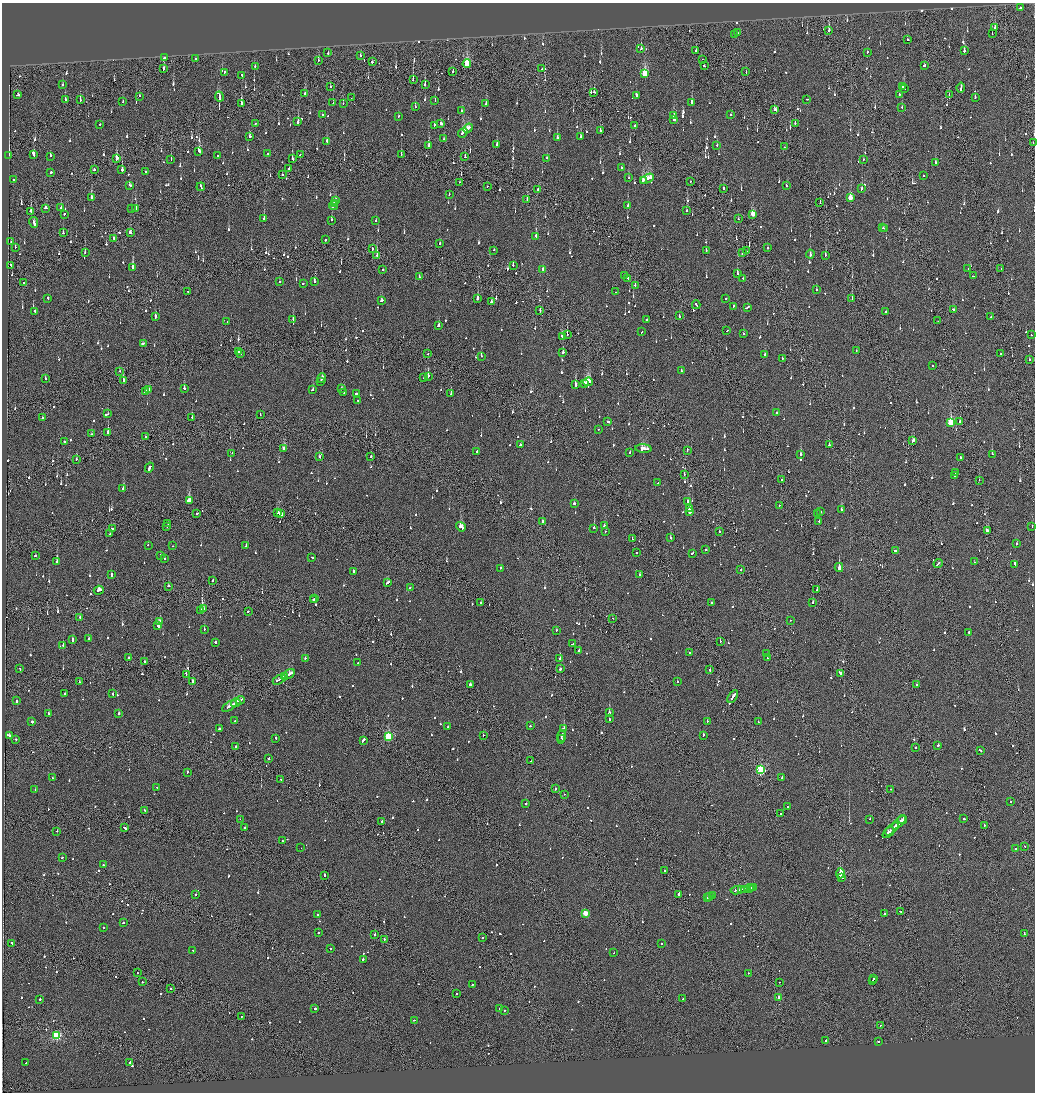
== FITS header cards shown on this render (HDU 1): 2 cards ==
NAXIS1  =                 2065
NAXIS2  =                 2180

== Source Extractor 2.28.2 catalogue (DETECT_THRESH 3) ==
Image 2065 x 2180 px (HDU 1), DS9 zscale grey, zoomed out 1/2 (1 PNG px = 2 x 2 image px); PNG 1037 x 1094 px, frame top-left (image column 1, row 2179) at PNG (2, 3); each listed source drawn as its Kron ellipse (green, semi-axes under 4 px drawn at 4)
Background -0.126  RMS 0.067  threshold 0.201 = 3 sigma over >= 5 px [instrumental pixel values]
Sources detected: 1411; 63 cannot appear on this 1/2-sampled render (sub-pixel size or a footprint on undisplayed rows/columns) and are neither listed nor drawn; of the other 1348, the 500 brightest by FLUX_AUTO listed and drawn (848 fainter detections omitted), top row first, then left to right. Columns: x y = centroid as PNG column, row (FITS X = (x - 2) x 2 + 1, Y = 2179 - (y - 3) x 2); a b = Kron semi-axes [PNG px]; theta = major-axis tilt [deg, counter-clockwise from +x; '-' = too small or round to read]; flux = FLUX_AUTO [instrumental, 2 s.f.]
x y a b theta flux
1020 8 2 2 - 160
994 28 3 2 - 120
829 30 4 2 - 210
737 33 2 2 - 93
734 34 2 2 - 100
992 34 2 2 - 110
908 39 2 2 - 410
641 49 2 2 - 670
696 50 3 1 - 98
964 51 3 2 - 500
867 52 2 2 - 110
328 53 2 2 - 210
361 56 2 2 - 130
164 58 2 2 - 530
195 59 2 2 - 130
702 59 2 1 - 100
318 60 2 2 - 93
372 62 2 2 - 280
467 64 4 3 - 820
924 65 2 2 - 96
255 66 2 2 - 110
704 66 2 2 - 94
164 68 4 2 - 120
542 69 2 2 - 220
453 71 2 2 - 110
224 72 2 2 - 94
746 72 2 2 - 95
645 74 4 3 - 890
242 75 2 2 - 120
413 79 3 2 - 570
425 84 4 2 - 120
63 85 2 2 - 180
330 87 2 2 - 97
902 87 2 2 - 100
961 87 5 2 - 270
904 88 3 2 - 220
594 92 3 2 - 150
305 93 2 2 - 1000
899 94 2 2 - 110
18 95 3 2 - 190
636 95 4 2 - 230
949 95 2 1 - 120
139 96 2 2 - 100
219 97 5 2 - 340
975 97 2 2 - 160
351 98 2 1 - 110
807 99 2 1 - 97
65 100 2 2 - 300
80 100 2 1 - 390
435 100 2 2 - 110
123 101 2 2 - 100
692 102 3 2 - 190
333 103 2 2 - 120
343 103 2 2 - 99
241 104 3 2 - 420
486 104 2 2 - 400
415 107 2 2 - 180
902 107 2 2 - 130
461 110 2 2 - 100
775 110 4 2 - 310
322 114 2 2 - 140
731 115 2 2 - 100
399 116 2 2 - 120
674 116 3 2 - 140
674 119 3 2 - 670
298 121 4 2 - 260
100 124 2 2 - 190
255 124 2 2 - 99
441 124 3 2 - 550
795 124 2 2 - 220
434 125 2 2 - 130
634 125 2 1 - 120
468 128 5 2 - 210
600 131 2 2 - 290
463 133 5 2 - 850
580 136 2 2 - 330
250 137 3 2 - 110
557 138 2 2 - 650
444 139 3 2 - 110
327 141 3 2 - 140
1033 143 2 1 - 200
497 144 3 2 - 220
717 145 2 2 - 94
429 146 4 2 - 180
785 147 2 1 - 100
199 151 3 2 - 550
268 153 2 2 - 100
33 154 3 2 - 390
401 154 2 1 - 100
9 155 3 1 - 120
300 155 2 1 - 89
50 156 2 2 - 400
218 156 2 2 - 430
465 157 2 2 - 130
117 158 3 1 - 15000
546 158 2 2 - 97
171 159 2 1 - 200
292 159 3 2 - 190
863 159 2 1 - 89
935 162 2 2 - 110
289 168 3 2 - 150
621 168 2 2 - 230
94 170 2 1 - 500
122 170 2 1 - 1800
51 172 2 2 - 220
145 172 2 2 - 390
282 174 2 1 - 100
923 176 2 1 - 210
629 178 2 2 - 140
647 179 7 3 25 720
13 180 2 2 - 120
643 180 3 2 - 270
690 181 2 1 - 100
459 182 2 1 - 130
130 185 3 2 - 190
786 185 3 2 - 110
487 186 2 1 - 210
201 187 4 2 - 210
723 188 3 2 - 170
537 189 2 2 - 310
862 189 3 2 - 150
449 194 2 2 - 100
91 198 2 2 - 1200
850 198 3 2 - 260
527 200 2 1 - 110
336 201 3 2 - 160
335 203 2 1 - 200
820 203 3 2 - 95
333 205 4 2 - 380
628 205 2 2 - 120
61 207 2 2 - 110
46 208 3 2 - 130
136 208 3 2 - 600
132 209 2 1 - 160
686 211 2 2 - 200
31 212 3 2 - 330
64 214 2 2 - 110
753 214 3 2 - 310
264 218 2 2 - 190
738 219 2 1 - 89
332 220 2 2 - 250
376 221 2 2 - 180
34 222 5 2 - 430
882 228 3 2 - 200
885 228 2 1 - 180
63 233 2 2 - 260
130 233 3 2 - 130
536 236 2 2 - 800
114 238 2 1 - 370
325 240 2 2 - 190
11 242 2 2 - 110
439 244 2 2 - 95
15 247 2 2 - 140
767 248 2 2 - 130
372 249 2 2 - 140
494 250 2 1 - 140
706 251 2 2 - 110
746 251 2 1 - 100
85 253 3 2 - 99
742 253 3 1 - 130
810 254 4 2 - 300
377 255 3 1 - 280
825 255 2 2 - 120
10 265 2 2 - 110
513 265 2 2 - 130
133 267 3 2 - 560
383 269 2 2 - 520
543 269 2 2 - 110
968 269 2 2 - 210
1001 269 2 2 - 140
737 274 2 2 - 440
625 275 2 2 - 150
419 276 3 2 - 110
973 276 2 1 - 140
628 278 2 2 - 97
743 278 2 2 - 100
280 281 2 2 - 150
314 281 3 2 - 180
24 282 2 2 - 90
303 284 2 2 - 89
635 285 2 2 - 140
816 290 2 2 - 160
188 291 2 2 - 94
615 292 2 1 - 90
48 298 2 2 - 170
725 298 2 2 - 410
477 299 3 2 - 630
852 299 2 1 - 250
382 300 2 2 - 540
491 302 2 2 - 120
696 305 4 2 - 270
733 306 2 2 - 350
747 307 3 2 - 280
953 310 3 2 - 110
35 311 2 2 - 150
540 311 2 1 - 200
886 311 2 2 - 180
679 316 3 1 - 210
155 317 3 2 - 340
991 317 2 2 - 95
647 319 2 2 - 450
293 320 2 2 - 640
227 321 2 2 - 89
938 321 2 1 - 190
438 325 3 2 - 170
727 331 2 2 - 100
641 332 2 2 - 150
743 334 2 2 - 91
567 335 2 1 - 220
1031 335 2 2 - 89
562 336 3 2 - 150
143 343 3 2 - 300
238 351 3 2 - 280
856 351 2 1 - 100
240 353 2 1 - 110
563 353 2 2 - 670
428 354 2 2 - 110
1000 354 2 1 - 100
765 355 2 2 - 170
481 356 2 2 - 210
782 358 2 1 - 440
1029 360 2 2 - 100
932 366 2 2 - 600
681 370 3 2 - 350
119 371 2 2 - 120
428 376 2 2 - 310
322 378 5 2 - 320
424 378 2 2 - 110
45 379 2 2 - 210
123 381 2 2 - 620
320 382 3 2 - 150
588 382 4 3 - 2100
584 383 2 2 - 470
576 385 2 2 - 1700
184 388 3 2 - 140
342 388 2 2 - 800
148 389 4 2 - 240
313 390 2 2 - 310
145 392 4 2 - 260
344 392 2 2 - 110
356 394 3 2 - 240
451 394 2 2 - 89
358 400 2 2 - 140
777 413 2 2 - 120
107 414 3 2 - 250
260 414 2 1 - 160
192 417 2 2 - 160
43 418 2 2 - 180
960 421 2 2 - 110
608 422 3 2 - 190
951 422 3 3 - 880
598 429 2 2 - 91
108 432 2 2 - 5400
91 434 2 2 - 110
145 437 2 2 - 140
64 441 2 2 - 640
913 441 3 2 - 1700
520 445 3 2 - 220
829 445 2 2 - 150
284 449 3 2 - 200
643 449 8 3 -6 560
687 450 3 1 - 95
477 451 2 2 - 100
630 452 2 2 - 120
232 453 2 1 - 160
801 454 3 2 - 170
992 454 2 2 - 260
319 457 2 2 - 150
371 457 2 2 - 310
961 457 3 2 - 190
76 459 2 2 - 97
149 468 5 2 - 450
956 473 3 2 - 240
684 474 2 2 - 110
955 476 3 2 - 140
782 480 2 1 - 100
979 480 2 1 - 110
658 483 2 2 - 170
123 489 2 2 - 190
189 501 3 2 - 1400
687 501 3 2 - 700
574 503 2 2 - 320
779 505 2 2 - 320
689 508 3 2 - 510
841 509 2 2 - 180
689 512 3 2 - 12000
821 512 2 2 - 220
278 513 4 2 - 400
197 514 2 2 - 240
280 514 4 2 - 440
817 514 2 2 - 180
819 521 2 2 - 89
543 522 3 2 - 140
168 523 2 2 - 110
604 525 2 2 - 140
166 526 2 2 - 93
461 527 5 2 - 1700
1032 527 2 1 - 98
112 528 3 2 - 190
594 528 2 2 - 670
606 531 2 1 - 90
987 531 3 2 - 1800
719 532 2 2 - 120
110 534 2 2 - 100
670 538 2 2 - 150
632 539 2 2 - 460
1016 544 2 2 - 140
148 545 2 2 - 130
173 546 2 1 - 120
246 546 2 2 - 220
706 550 2 2 - 170
895 551 2 2 - 1700
636 553 2 2 - 92
692 553 3 2 - 180
35 555 2 2 - 160
160 555 2 2 - 110
311 557 3 2 - 140
164 559 2 2 - 100
57 562 3 2 - 670
974 562 2 2 - 220
938 564 5 1 - 400
1015 564 4 2 - 250
839 567 4 2 - 41000
500 568 2 2 - 120
741 570 2 2 - 100
353 571 3 2 - 220
111 574 2 2 - 180
639 574 2 2 - 190
213 581 2 1 - 490
387 583 4 2 - 190
168 586 3 2 - 140
410 587 2 2 - 100
99 590 5 2 - 730
817 590 2 1 - 180
313 599 2 2 - 520
315 599 2 1 - 540
711 602 2 2 - 180
813 602 2 2 - 260
481 603 2 2 - 180
203 609 3 2 - 520
201 610 2 1 - 99
248 611 2 2 - 110
80 617 2 2 - 96
613 618 2 1 - 150
790 620 2 2 - 98
160 621 3 2 - 120
158 626 2 2 - 720
204 629 2 2 - 97
556 630 2 2 - 140
969 632 2 2 - 530
89 638 3 2 - 210
72 639 3 2 - 230
720 641 2 2 - 160
215 642 2 2 - 280
573 644 4 2 - 260
63 645 2 2 - 250
579 651 2 2 - 520
689 653 3 2 - 250
767 654 3 2 - 330
128 657 2 2 - 97
767 657 3 2 - 130
305 658 2 2 - 180
560 658 2 2 - 160
144 662 2 2 - 160
358 663 2 2 - 130
20 669 3 2 - 120
560 669 2 2 - 380
710 670 2 1 - 730
186 674 3 1 - 250
288 674 7 2 32 420
841 674 2 2 - 170
284 677 4 2 - 610
279 679 7 2 29 500
192 681 3 2 - 430
79 682 3 2 - 180
678 682 2 2 - 200
470 685 3 2 - 620
917 685 2 2 - 400
65 693 2 2 - 140
113 694 2 2 - 100
733 696 7 2 56 480
240 700 5 2 - 360
17 701 2 2 - 120
236 703 5 1 - 520
229 706 8 2 31 450
609 712 2 2 - 710
49 714 3 2 - 99
119 714 2 2 - 370
609 719 3 2 - 270
235 721 2 2 - 98
707 721 2 2 - 140
32 722 2 2 - 460
758 722 2 2 - 95
530 726 2 2 - 89
448 727 2 2 - 320
564 728 2 2 - 300
220 729 3 2 - 240
483 735 2 1 - 290
703 735 3 2 - 230
9 736 2 2 - 330
388 736 3 3 - 1200
561 737 7 2 81 490
276 738 2 2 - 160
16 739 2 2 - 120
562 739 2 1 - 120
363 740 4 2 - 340
938 745 2 2 - 170
236 747 2 2 - 280
915 748 2 2 - 230
980 751 3 2 - 100
269 758 2 2 - 140
531 761 2 1 - 230
761 770 3 3 - 1400
187 772 2 2 - 170
52 778 2 2 - 110
782 778 3 2 - 190
281 779 2 2 - 100
157 787 2 1 - 96
556 789 2 1 - 360
890 789 2 2 - 150
35 790 2 1 - 98
564 794 2 1 - 120
1010 801 2 2 - 94
526 804 2 2 - 280
788 806 2 2 - 150
145 810 2 2 - 130
781 814 2 1 - 210
240 819 2 1 - 92
870 819 2 2 - 230
902 819 4 2 - 1100
964 819 2 2 - 1900
382 821 2 1 - 93
899 822 8 2 45 2800
984 825 2 2 - 210
244 827 2 2 - 140
124 828 4 2 - 260
892 829 8 1 43 2300
57 831 2 2 - 97
888 832 7 2 40 2100
282 841 2 2 - 130
1025 846 2 1 - 140
301 848 2 1 - 350
1015 849 2 2 - 200
62 857 2 2 - 130
103 865 2 2 - 380
665 871 2 1 - 130
840 873 5 2 - 52000
324 875 3 2 - 190
842 877 2 2 - 7300
754 887 2 2 - 520
749 888 5 2 - 480
752 888 2 2 - 360
742 889 2 1 - 130
744 889 4 1 - 270
737 890 7 2 7 480
195 895 2 2 - 140
679 895 4 2 - 290
712 896 3 1 - 170
707 897 3 2 - 160
710 897 2 1 - 170
900 911 2 1 - 120
585 913 3 3 - 310
317 914 2 2 - 140
884 914 2 2 - 360
123 923 2 2 - 110
103 928 2 1 - 100
318 932 2 2 - 190
1024 933 4 2 - 330
375 935 2 2 - 500
482 937 2 2 - 240
384 939 2 1 - 150
12 943 2 2 - 100
661 943 2 2 - 100
330 949 2 2 - 110
193 950 2 2 - 99
614 953 2 1 - 350
363 959 2 2 - 120
137 973 2 2 - 92
748 973 2 2 - 140
874 978 2 2 - 210
872 980 2 1 - 270
142 982 2 1 - 180
779 982 2 1 - 130
472 985 2 2 - 120
171 989 2 2 - 100
456 993 2 2 - 110
779 997 2 2 - 150
40 999 2 2 - 110
683 999 2 2 - 110
315 1009 2 2 - 190
499 1009 2 2 - 150
504 1010 2 2 - 140
241 1016 2 1 - 120
414 1020 2 2 - 110
880 1026 3 1 - 140
56 1036 3 3 - 1200
826 1040 2 2 - 460
878 1041 2 2 - 270
26 1063 2 2 - 110
129 1063 2 2 - 360
At the frame edge (FLAGS 8, measured only in part): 1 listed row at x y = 1033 143
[848 fainter detections neither listed nor drawn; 63 sub-pixel or undisplayed-footprint detections neither listed nor drawn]